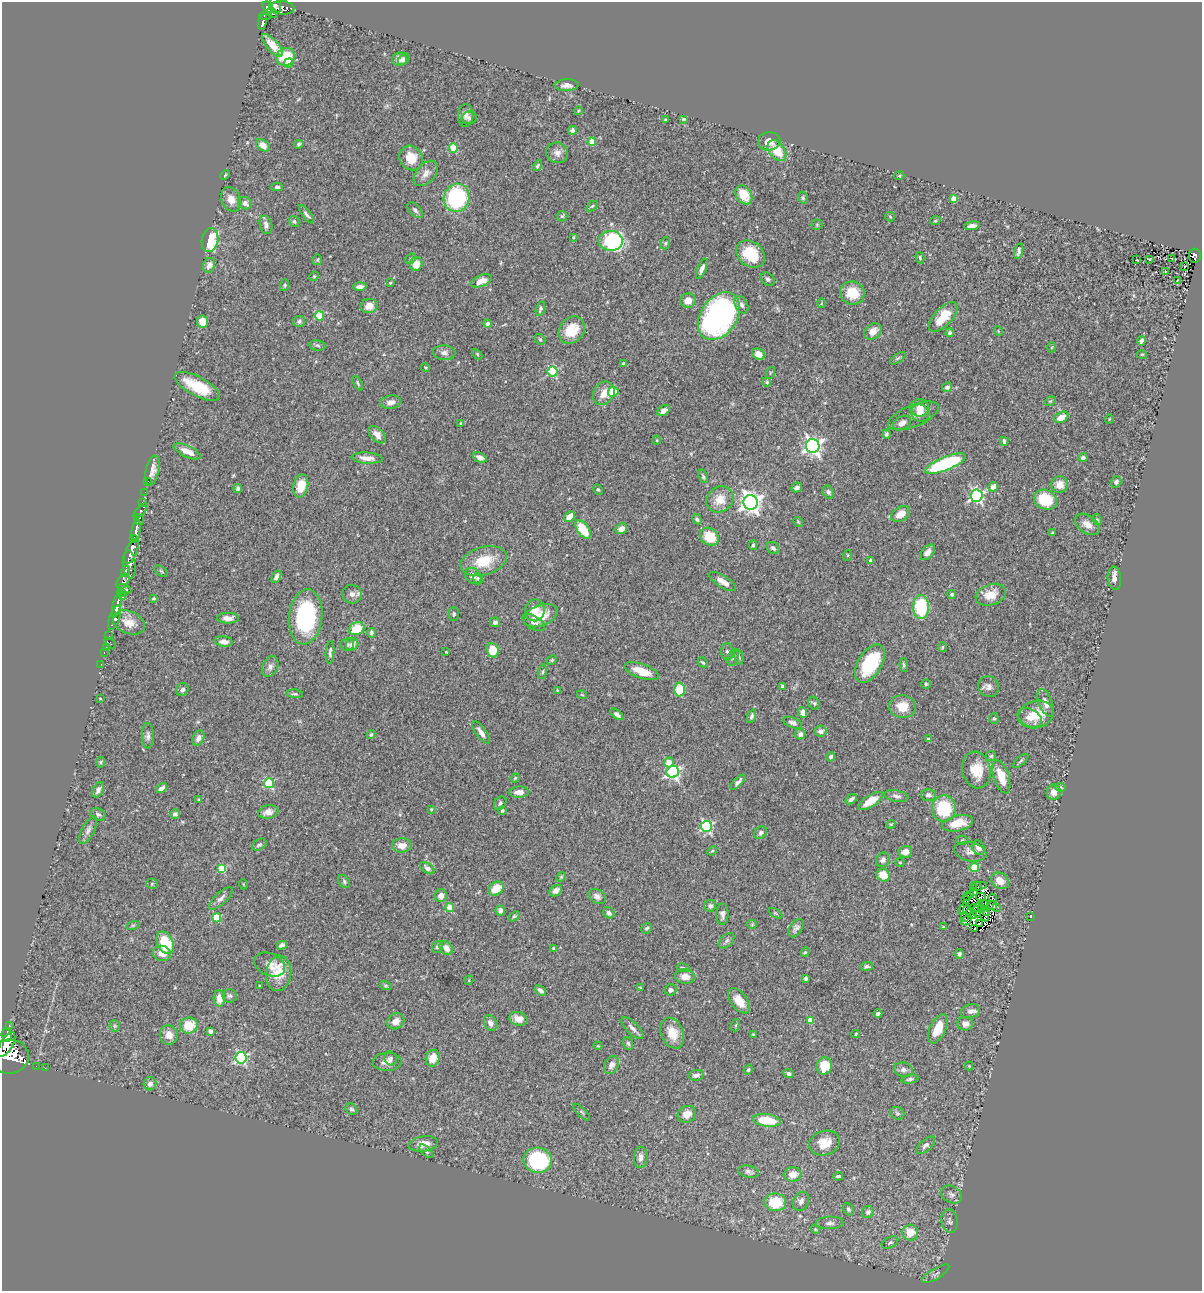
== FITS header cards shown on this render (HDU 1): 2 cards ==
NAXIS1  =                 1200
NAXIS2  =                 1289

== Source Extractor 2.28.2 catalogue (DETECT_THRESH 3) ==
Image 1200 x 1289 px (HDU 1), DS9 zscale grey, 1 PNG px = 1 image px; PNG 1204 x 1293 px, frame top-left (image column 1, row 1289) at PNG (2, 2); each listed source drawn as its Kron ellipse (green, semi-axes under 4 px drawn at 4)
Background 0.459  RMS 0.032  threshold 0.097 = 3 sigma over >= 5 px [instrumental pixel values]
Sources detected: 432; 9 with non-positive FLUX_AUTO (blend fragments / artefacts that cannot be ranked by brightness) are neither listed nor drawn; the other 423 listed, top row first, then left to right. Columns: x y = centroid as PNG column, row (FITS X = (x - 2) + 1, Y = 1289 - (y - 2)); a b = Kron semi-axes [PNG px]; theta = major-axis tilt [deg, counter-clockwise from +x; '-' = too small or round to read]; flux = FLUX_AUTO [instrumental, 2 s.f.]
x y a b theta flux
275 6 8 6 -75 490
268 7 6 5 - 480
282 8 12 6 -4 300
272 13 6 3 -28 190
265 16 6 4 2 140
263 22 8 3 77 200
272 45 14 6 -48 29
285 57 10 8 29 72
399 59 7 6 - 13
404 59 7 4 45 8
289 63 4 4 - 19
567 85 12 6 2 12
578 111 4 3 - 2
466 116 11 7 86 11
469 118 7 6 - 6.3
684 119 3 3 - 5
666 120 3 3 - 3.3
572 130 4 4 - 5.7
769 141 11 9 5 21
592 142 4 4 - 51
299 144 5 4 - 3.8
263 145 7 5 -39 21
453 148 4 4 - 74
777 151 12 7 -54 52
557 153 11 10 - 13
411 158 13 11 -52 40
537 166 6 4 59 4
426 173 15 9 47 18
225 175 5 3 - 2
899 176 5 3 - 2.2
277 187 6 4 1 4.4
744 195 10 7 -57 43
457 198 14 13 - 260
803 198 6 4 -76 3.7
953 198 4 3 - 19
231 199 13 9 -66 20
245 203 7 6 - 12
592 206 6 4 43 2.8
415 210 9 5 -48 6.2
306 214 11 4 -53 6.6
562 216 5 5 - 3.4
890 217 5 4 - 2.4
294 221 6 5 - 4
935 221 5 3 - 2
266 225 9 6 -74 8.4
817 225 5 5 - 2.8
972 226 8 4 11 11
573 237 3 2 - 1.8
210 240 12 8 78 120
611 241 12 10 -6 270
665 243 6 4 69 3.4
1019 251 8 3 77 5.6
751 254 15 12 -39 69
1195 256 7 6 - 110
920 258 6 4 -75 3.3
1171 258 3 2 - 1.1
411 259 6 4 42 3.1
1149 259 4 2 - 2
317 260 5 5 - 2.9
1137 260 2 2 - 1.3
416 264 7 6 - 28
209 265 7 5 63 15
1184 266 3 3 - 4.2
702 269 11 4 68 8.8
1165 271 3 3 - 18
314 276 5 4 - 2.7
768 279 7 6 - 5.1
481 281 11 5 21 25
1177 281 3 2 - 1.4
390 283 4 3 - 1.9
285 285 6 4 74 2.8
360 286 6 3 2 8.4
852 293 12 11 - 48
688 300 8 7 - 20
821 303 5 3 - 2.1
741 305 9 6 -62 8.7
369 306 8 7 - 23
540 309 8 4 73 4.6
320 316 4 4 - 83
719 316 26 18 56 590
943 317 19 9 47 46
299 321 6 5 - 4.5
203 322 6 5 - 28
487 324 4 4 - 9.9
572 330 15 12 52 53
873 331 9 7 40 18
998 331 5 3 - 1.6
950 333 4 4 - 6.3
540 339 6 4 -41 3.1
1141 341 4 4 - 6.4
317 345 8 5 -9 4
1052 347 5 3 - 1.8
444 353 11 7 -4 9.4
477 354 6 4 -46 2.6
758 354 6 5 - 18
1142 354 5 3 - 2
898 358 9 4 35 3.5
623 364 4 3 - 5.5
425 367 4 3 - 2.2
553 372 5 5 - 160
770 373 6 3 72 2.3
767 382 4 4 - 3
358 383 8 3 -61 3.1
197 386 25 9 -27 73
947 387 5 4 - 5.5
613 392 5 5 - 73
604 393 12 10 56 23
1050 401 6 3 35 2.1
391 402 10 6 8 11
920 408 9 8 - 20
663 411 7 5 35 11
920 413 9 8 - 18
913 416 27 11 22 20
1061 417 7 5 26 21
1109 419 5 3 - 1.6
461 423 4 4 - 2
902 423 10 6 30 15
886 434 4 4 - 4.3
377 435 10 6 -44 14
657 440 4 3 - 1.6
1004 441 4 3 - 4.7
813 446 7 7 - 910
187 451 14 5 -25 22
1083 457 4 4 - 5.2
367 458 15 5 -4 18
480 458 7 4 -26 9.9
945 464 21 6 22 220
152 471 15 6 77 15
703 476 7 4 -70 3.5
148 481 2 2 - 7.1
1116 482 6 5 - 5.5
1060 485 8 8 - 21
301 486 12 7 77 43
797 487 5 4 - 7.9
993 487 5 4 - 17
238 488 4 4 - 4.8
598 489 5 4 - 3
145 492 2 2 - 7.2
828 492 7 5 -65 5.3
977 496 6 6 - 440
720 499 14 12 36 33
1045 500 12 9 -25 97
143 502 4 3 - 46
751 502 7 7 - 1500
140 511 9 3 48 160
901 514 10 7 31 22
570 516 6 4 44 22
139 519 5 5 - 330
697 519 5 4 - 4.5
1097 520 6 4 -60 3.1
798 522 5 4 - 2.4
1087 524 14 8 -35 16
583 529 11 5 -55 60
621 529 6 5 - 13
136 531 11 4 82 940
1053 533 3 3 - 2.5
709 537 10 8 -42 58
134 539 4 3 - 540
753 545 5 4 - 2.4
773 548 7 5 -38 5.9
132 551 13 5 67 2700
928 552 9 5 47 11
848 555 5 3 - 2
484 561 24 14 17 66
870 561 4 3 - 6.4
129 564 14 6 -85 1100
125 571 6 3 69 290
161 571 7 3 -35 2.7
473 576 9 7 -44 12
276 577 6 4 62 10
1114 578 12 6 -85 13
478 579 6 4 -73 3.6
123 581 8 5 57 430
723 581 15 6 -32 16
125 589 7 3 -27 460
122 593 5 3 - 290
352 594 9 9 - 11
952 594 4 4 - 4.1
991 595 15 10 18 28
123 597 4 3 - 200
153 598 3 3 - 2.6
117 605 13 4 76 1200
921 607 12 8 90 140
535 610 11 9 81 26
454 614 7 5 -90 4.2
541 616 18 10 22 45
306 617 28 16 84 240
114 618 13 5 71 1400
228 618 11 5 0 13
129 622 17 11 -23 28
495 622 5 4 - 7.6
534 623 12 6 -30 7.2
357 629 8 6 27 56
371 633 4 3 - 4.6
109 636 2 2 - 11
224 642 9 5 -7 12
110 643 6 3 -42 84
347 644 7 6 - 4.6
352 645 6 5 - 16
106 647 2 2 - 11
942 647 5 3 - 1.9
492 650 7 6 - 43
330 652 11 4 86 6.3
446 652 3 2 - 1.5
727 652 8 6 -85 5.5
104 653 3 2 - 11
739 657 8 4 -76 4.1
733 658 8 5 70 5.3
552 660 5 4 - 2.8
703 662 5 3 - 2.9
101 664 2 2 - 8.1
870 664 21 12 59 140
904 665 7 4 -85 3.6
270 667 11 7 65 9.6
642 671 18 7 -20 37
543 672 7 3 81 2.7
926 684 5 4 - 2.9
782 686 3 3 - 5.6
988 687 11 10 - 11
182 689 6 6 - 7.4
679 689 7 5 88 56
557 690 3 2 - 1.5
295 694 8 4 -5 3.6
582 695 5 3 - 1.7
100 698 3 2 - 1.6
814 703 7 5 -56 4.2
1046 703 14 6 -69 16
903 707 13 11 -5 36
803 713 5 4 - 11
617 714 7 4 -41 8.1
1036 715 18 13 13 49
752 716 7 4 72 5.2
994 718 5 4 - 3.4
1030 718 13 8 -27 22
792 723 10 5 -22 7.1
821 731 6 5 - 8.2
481 732 13 5 -54 13
371 734 4 3 - 2.7
800 734 5 5 - 8.3
148 736 13 6 -89 8
198 738 8 5 64 8.6
928 739 4 3 - 3.3
991 756 5 5 - 3.2
831 757 5 4 - 4.9
1021 761 10 3 40 3.5
101 762 5 5 - 3
669 762 5 4 - 28
976 770 18 14 -76 49
673 772 6 6 - 430
1001 777 17 7 -73 47
515 778 4 4 - 2.8
738 782 9 4 45 7.8
269 783 5 5 - 160
1061 787 5 4 - 2.7
162 788 6 4 38 12
98 790 8 5 59 9.7
519 792 10 5 2 17
1054 792 8 7 - 17
928 795 7 6 - 8.8
896 796 12 5 -9 8
851 799 6 4 40 6.4
199 800 3 3 - 2.8
871 801 14 6 33 34
500 803 7 5 54 5.6
944 808 13 12 - 110
431 809 3 3 - 1.7
502 810 4 4 - 4.4
268 812 10 6 13 14
98 814 8 5 -28 5.4
175 814 5 4 - 6.2
958 823 15 7 12 42
891 824 4 3 - 2
706 826 5 5 - 290
88 830 15 6 61 9.2
761 833 7 5 49 6.1
962 840 6 4 2 2.9
259 845 8 5 30 5
402 846 10 7 2 21
978 848 7 6 - 9.8
712 851 5 3 - 2.3
905 852 7 5 14 16
970 852 16 9 -12 15
883 860 7 6 - 7
900 862 5 3 - 1.9
974 867 4 4 - 81
427 868 8 4 -36 7.7
222 869 4 4 - 89
883 875 7 6 - 31
561 877 5 4 - 2.5
1000 881 9 7 -35 21
344 882 7 5 -53 3.7
152 884 5 5 - 3
243 884 5 3 - 1.8
977 886 5 2 - 4.2
983 886 2 2 - 6.8
973 887 3 2 - 0.58
496 889 8 6 39 38
556 891 7 5 36 11
973 891 3 2 - 4.3
971 895 3 2 - 1.8
441 896 6 6 - 15
597 896 9 6 -33 9.8
968 896 2 2 - 1.7
981 897 5 2 - 2
221 898 15 6 43 10
992 898 4 3 - 1.4
965 900 3 2 - 2.6
984 904 4 2 - 0.76
710 906 6 5 - 7.1
992 906 3 2 - 2.3
450 907 4 4 - 46
978 907 5 2 - 3.7
997 907 2 2 - 2.1
964 908 6 2 51 1.2
981 909 3 2 - 1.3
500 910 5 4 - 9.8
968 910 5 2 - 4.9
975 911 7 3 -58 5.1
987 912 4 3 - 2.6
609 913 6 5 - 6.6
776 913 7 3 -31 2.7
722 914 10 6 90 8.6
984 915 7 3 -69 3.5
514 916 6 4 38 3
973 916 2 2 - 2.7
1031 916 3 2 - 1.4
217 918 4 4 - 77
964 918 3 2 - 2
967 920 5 2 - 1.9
979 923 4 3 - 0.27
752 924 5 4 - 2.6
133 925 7 4 18 3.5
943 927 4 3 - 2.1
647 928 6 5 - 4.1
796 928 10 6 57 7.5
975 928 2 2 - 0.56
727 941 9 5 46 6.6
165 943 12 8 -63 94
282 945 5 4 - 8.7
437 947 6 5 - 5.9
446 948 7 6 - 18
554 949 4 3 - 2.8
805 952 5 4 - 2.4
162 953 9 7 -15 21
959 954 5 4 - 5.2
270 965 16 11 -24 19
866 966 6 4 1 5.7
683 968 7 3 -13 3.2
279 973 18 12 83 50
685 977 10 7 -6 17
806 979 4 3 - 4.9
469 980 5 4 - 2.1
260 986 4 3 - 5.5
386 986 6 4 -17 3
640 987 4 2 - 1.8
540 990 6 4 -39 6.2
670 990 6 5 - 6.1
230 996 7 6 - 5.4
219 998 8 6 -89 23
739 1001 14 8 -53 31
970 1011 10 7 18 10
878 1013 4 3 - 5.1
518 1019 9 7 -17 17
810 1020 4 4 - 33
396 1021 9 7 35 16
490 1023 8 6 -65 9.9
965 1024 8 6 -2 11
189 1025 9 8 - 49
736 1025 6 4 71 2.5
9 1026 3 3 - 78
115 1026 6 5 - 3.2
632 1028 14 6 -44 10
938 1029 15 8 65 42
210 1031 4 4 - 6
672 1033 16 11 -66 36
753 1034 4 3 - 2.1
856 1034 4 3 - 1.8
7 1035 7 5 -83 1200
169 1035 10 9 - 21
628 1043 7 5 -71 4.2
6 1045 14 6 59 3400
598 1046 4 3 - 2
9 1057 19 17 7 5700
241 1058 6 5 - 320
391 1058 7 6 - 5.6
433 1058 8 6 70 30
387 1062 14 9 2 15
612 1065 9 7 60 9.2
36 1066 2 2 - 3.9
824 1066 8 7 - 56
969 1066 4 4 - 1.9
45 1068 2 2 - 8.4
748 1070 5 4 - 3.2
903 1070 9 7 -12 8.4
789 1073 5 4 - 5.3
696 1075 7 5 10 9.6
910 1079 9 4 9 4.8
150 1084 6 6 - 9.5
351 1109 6 5 - 4.5
582 1112 11 3 -45 3.4
897 1113 7 6 - 4.3
687 1114 9 8 - 19
767 1120 14 6 -8 64
825 1143 15 12 17 31
423 1144 15 7 8 20
926 1145 11 5 40 7.6
426 1151 8 4 -46 4
641 1157 11 6 85 11
538 1160 14 12 -12 190
748 1172 10 6 -12 7.1
793 1174 9 7 7 22
838 1176 5 3 - 3.7
951 1194 11 8 -27 8.8
801 1201 10 7 61 8
775 1202 11 9 -5 68
848 1209 6 5 - 4.3
868 1212 6 6 - 6.2
949 1221 12 8 -82 8.2
830 1223 13 6 2 9.3
815 1229 5 3 - 2
910 1233 8 8 - 44
890 1243 9 5 27 5.1
936 1274 15 5 31 8.7
At the frame edge (FLAGS 8, measured only in part): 1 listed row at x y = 9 1057
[9 non-positive-flux detections neither listed nor drawn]